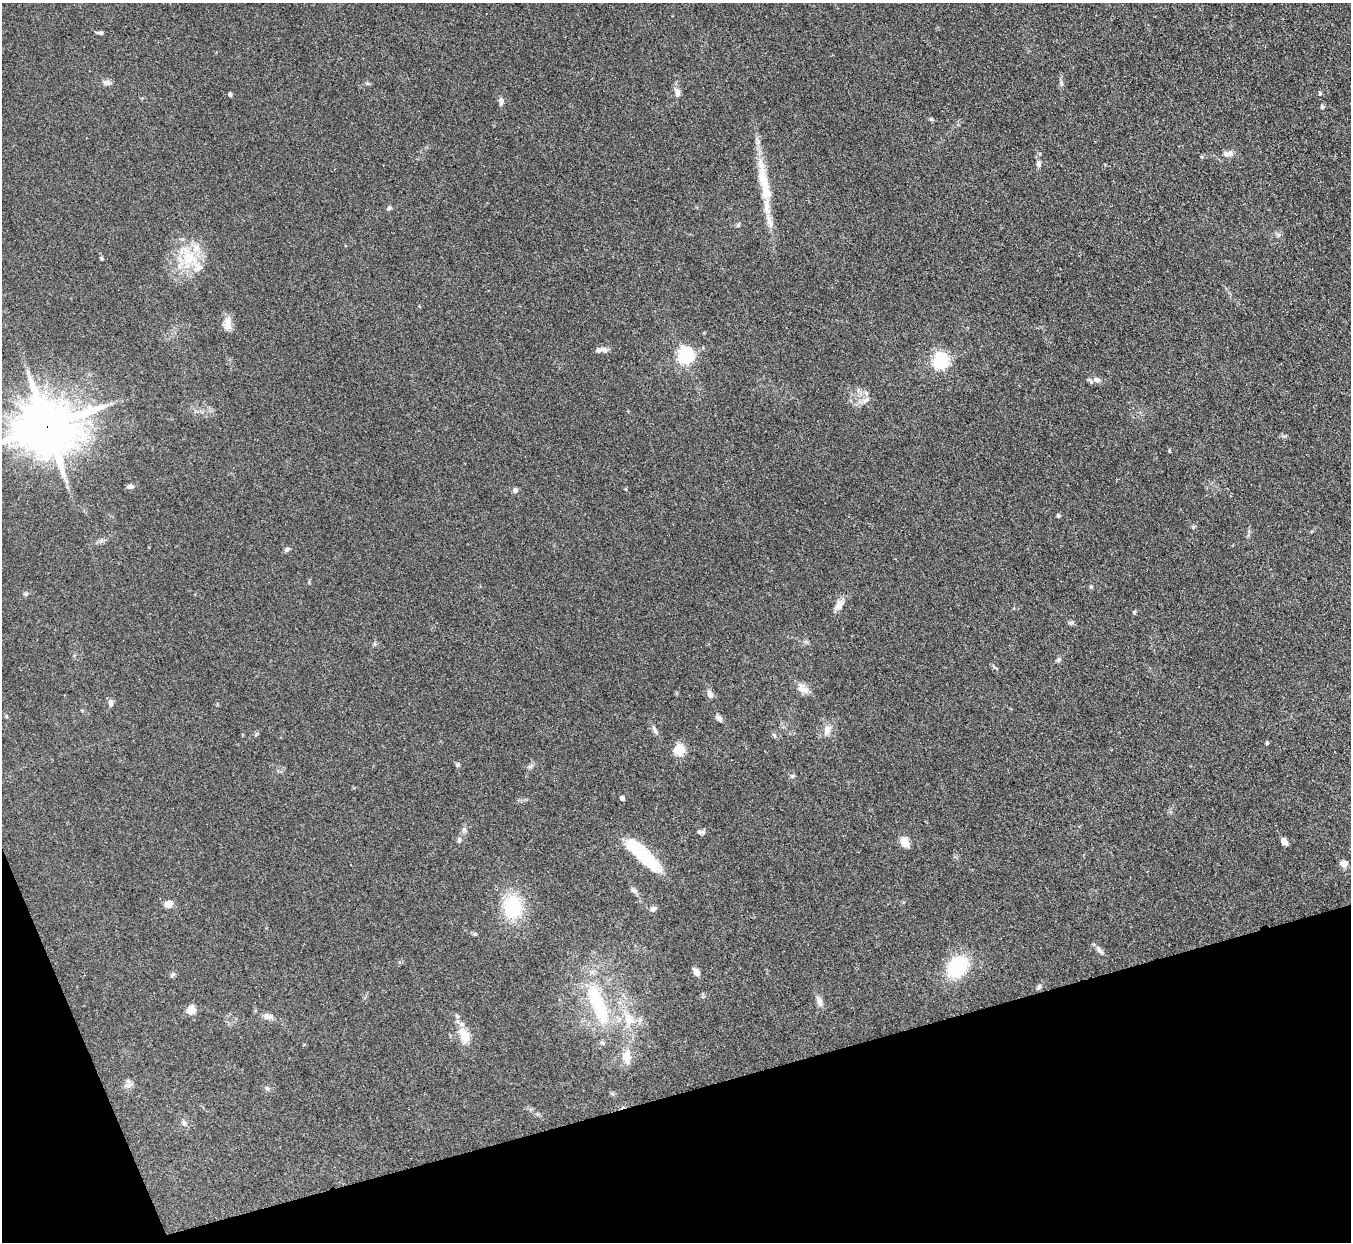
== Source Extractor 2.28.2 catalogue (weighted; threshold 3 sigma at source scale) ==
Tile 14 of 4 x 4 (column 2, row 4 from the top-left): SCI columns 1352-2700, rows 276-1515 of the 5401 x 5387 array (HDU 1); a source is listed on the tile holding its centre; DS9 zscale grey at full resolution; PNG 1353 x 1244 px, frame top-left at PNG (2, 3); no overlay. Shown black and unused: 14% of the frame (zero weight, under 3 of 4 exposures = <1% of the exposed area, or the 3 px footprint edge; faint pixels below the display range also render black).
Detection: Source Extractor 2.28.2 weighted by HDU 2 'WHT'; one run over the whole footprint, this tile lists its part. Background 0.111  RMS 0.0067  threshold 0.0301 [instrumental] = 3 sigma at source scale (4.5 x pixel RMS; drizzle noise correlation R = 1.50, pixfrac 1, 0.05/0.05 arcsec/px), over >= 5 px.
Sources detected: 77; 5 inside a brighter listed object's ellipse — not listed separately; the other 72 listed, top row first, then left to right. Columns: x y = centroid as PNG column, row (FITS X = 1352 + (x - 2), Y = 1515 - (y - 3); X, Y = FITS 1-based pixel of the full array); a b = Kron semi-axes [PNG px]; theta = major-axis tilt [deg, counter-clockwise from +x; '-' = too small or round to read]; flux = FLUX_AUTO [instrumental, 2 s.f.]
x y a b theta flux
101 33 6 5 - 1.2
106 82 13 5 -15 2.3
1061 83 7 4 -72 1.2
677 92 10 7 -63 2.9
1320 93 5 5 - 0.87
230 94 5 5 - 1
501 101 10 6 89 2.2
1322 107 5 5 - 0.95
1229 154 13 7 5 3.8
1039 163 10 6 90 2.3
765 184 75 12 -78 27
389 208 6 5 - 1.3
189 257 39 19 -53 25
102 259 6 4 -83 0.83
228 324 19 9 -87 5.5
604 350 11 7 -32 2.6
685 356 7 6 - 200
940 361 7 6 - 170
1097 380 11 8 -15 3.2
865 400 10 6 44 2.9
47 426 18 16 12 4000
1169 451 5 3 - 0.6
130 486 8 5 4 2.2
626 489 5 3 - 0.61
515 490 6 6 - 2.1
1058 515 5 4 - 0.83
286 550 8 6 47 1.3
1091 587 5 5 - 0.87
26 594 6 4 -71 0.9
839 605 18 9 53 4.9
1134 612 6 4 45 0.89
1058 660 6 5 - 1.5
804 690 17 11 -27 5.4
710 694 11 6 -67 3.6
111 703 9 7 -84 2
719 718 10 6 -45 2
655 730 18 4 -59 2.3
827 730 14 9 76 4.9
774 735 8 4 -63 1.2
1267 743 4 4 - 0.74
679 750 6 5 - 55
457 765 6 4 44 0.89
530 766 7 5 30 1.5
793 776 7 5 21 1.1
622 798 4 4 - 2.2
464 830 8 6 70 1.8
700 832 10 5 -8 1.7
459 840 7 5 -89 1.5
1284 841 7 5 -52 3.9
905 842 11 8 -67 7.8
642 854 45 12 -44 45
1344 864 9 8 - 3.1
634 890 11 5 -24 1.9
168 904 9 7 17 5.1
513 907 29 22 -87 34
653 909 10 6 24 1.9
475 934 5 5 - 0.88
1098 949 12 6 -59 2.5
957 967 15 12 50 58
696 972 8 6 -55 3.5
173 975 7 4 44 1.1
1039 987 8 5 54 1.4
819 1001 12 7 -75 3.2
598 1004 55 16 -68 52
191 1010 11 11 - 4.9
268 1016 15 8 -12 3.7
629 1019 18 13 -67 13
464 1036 20 12 -60 9.7
626 1056 18 11 -89 9.8
128 1086 14 7 27 3.2
267 1088 7 5 -44 1.3
184 1123 7 5 -45 1.5
Overlapping masked pixels (flux is a lower limit): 1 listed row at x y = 47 426
Isophote crosses this tile's border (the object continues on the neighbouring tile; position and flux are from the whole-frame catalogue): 1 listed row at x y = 47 426
Unlisted compact peaks at least as high as the median listed source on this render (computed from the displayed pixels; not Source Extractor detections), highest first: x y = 931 119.